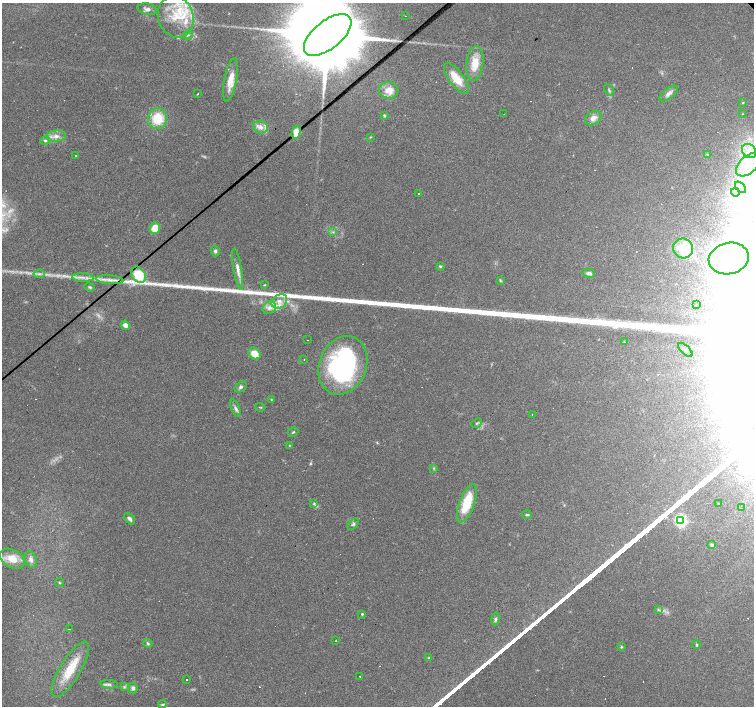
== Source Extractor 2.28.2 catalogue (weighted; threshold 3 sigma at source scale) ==
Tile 7 of 4 x 4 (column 3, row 2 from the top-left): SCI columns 3008-4510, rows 3025-4432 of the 6014 x 5983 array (HDU 1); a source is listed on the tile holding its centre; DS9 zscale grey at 2 x 2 block average (1 PNG px = mean of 2 x 2 image px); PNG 756 x 708 px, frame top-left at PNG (2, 3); each listed source drawn as its Kron ellipse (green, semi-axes under 4 px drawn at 4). Shown black and unused: <1% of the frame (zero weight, under 2 of 3 exposures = <1% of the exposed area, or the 3 px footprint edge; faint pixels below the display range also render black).
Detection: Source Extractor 2.28.2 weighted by HDU 2 'WHT'; one run over the whole footprint, this tile lists its part. Background 0.074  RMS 0.0064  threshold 0.0287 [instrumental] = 3 sigma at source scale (4.5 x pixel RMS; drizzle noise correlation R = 1.50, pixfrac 1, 0.0396/0.0396 arcsec/px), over >= 5 px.
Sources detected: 131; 4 too faint to see at this stretch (2 x 2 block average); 4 inside a brighter object's white glare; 16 cosmic-ray / hot-pixel residue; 2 long thin detections or spike segments (spike, bleed or trail) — neither listed nor drawn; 13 inside a brighter listed object's ellipse — not listed separately; the other 92 listed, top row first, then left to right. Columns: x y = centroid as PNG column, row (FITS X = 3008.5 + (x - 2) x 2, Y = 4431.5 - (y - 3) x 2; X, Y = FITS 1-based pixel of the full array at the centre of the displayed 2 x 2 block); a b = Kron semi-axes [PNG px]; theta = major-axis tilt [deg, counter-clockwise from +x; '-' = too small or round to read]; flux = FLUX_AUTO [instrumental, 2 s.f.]
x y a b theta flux
147 9 10 5 -12 6.9
406 16 2 2 - 1.8
176 17 21 17 -73 53
188 35 5 3 - 2.4
328 35 28 14 39 49000
475 63 17 8 83 28
456 78 18 7 -53 31
231 80 22 6 79 24
389 90 9 8 - 21
609 90 6 3 -58 2.1
669 93 11 5 37 6.8
198 94 2 2 - 2.8
743 103 3 2 - 1
504 114 2 2 - 0.38
742 114 2 2 - 2
384 115 3 2 - 2.6
593 118 9 6 35 9.5
158 119 10 9 - 43
260 127 7 6 - 10
296 132 7 4 76 20
56 136 10 5 5 9.5
370 137 3 2 - 1
45 141 4 4 - 2.7
749 151 8 6 -46 12
707 154 4 2 - 1.1
75 156 2 2 - 1.3
748 165 14 8 44 26
741 187 7 3 -49 5.5
735 192 4 3 - 3.3
418 194 2 2 - 5.6
155 228 6 5 - 27
333 232 3 3 - 2.1
683 248 10 9 - 17
215 251 5 4 - 3.7
729 258 20 15 13 47
440 266 3 3 - 1.8
238 269 21 4 -80 12
589 273 6 3 -12 4.4
39 274 5 3 - 3.5
139 275 9 6 -55 42
83 277 11 2 -2 6.7
110 280 14 4 -5 8.6
500 280 4 3 - 1.5
264 285 3 2 - 1.1
90 287 5 3 - 2.2
279 301 8 6 36 12
696 304 2 2 - 5.3
269 308 7 6 - 8.2
125 325 5 4 - 8
307 340 2 2 - 0.56
624 342 3 2 - 0.73
685 350 9 3 -43 3.6
254 354 7 5 -43 22
304 359 2 2 - 1.7
343 365 30 23 68 280
241 387 7 4 33 3.8
271 399 3 3 - 1.1
260 407 5 2 - 1.3
235 408 9 4 -70 5.1
532 415 2 2 - 1.3
477 423 6 2 40 1.8
293 432 5 2 - 1.7
289 445 2 2 - 0.86
434 468 3 2 - 1
314 503 4 3 - 2.5
467 503 20 7 70 52
718 503 2 2 - 1.2
741 508 2 2 - 0.83
527 515 5 3 - 2.4
130 519 7 4 -50 4.3
680 520 4 4 - 360
353 524 7 4 43 2.7
712 545 3 3 - 3.1
12 559 13 9 -29 26
31 560 8 6 -68 6.4
59 583 4 3 - 1.6
658 610 3 2 - 1.3
362 614 3 3 - 2.1
495 619 6 4 79 3.2
69 629 2 2 - 21
336 640 2 2 - 2.7
148 643 4 3 - 2.3
696 645 4 3 - 1.6
621 646 3 3 - 1.5
429 658 4 3 - 1.9
70 669 32 10 59 45
360 676 2 2 - 1.6
187 680 2 2 - 6.2
109 684 8 3 -4 4.2
124 687 4 3 - 2
133 688 5 4 - 4.4
162 704 4 3 - 1.8
Isophote crosses this tile's border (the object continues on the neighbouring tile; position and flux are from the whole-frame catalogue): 2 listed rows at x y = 328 35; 748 165
Diffuse or blended objects may show on this block-average render without a row.